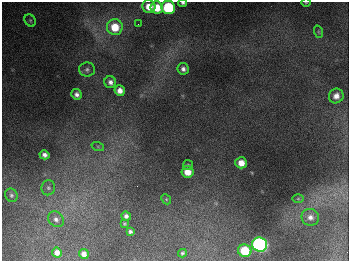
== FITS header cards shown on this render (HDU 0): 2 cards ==
NAXIS1  =                  347
NAXIS2  =                  259

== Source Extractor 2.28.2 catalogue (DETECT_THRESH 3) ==
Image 347 x 259 px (HDU 0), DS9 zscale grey, 1 PNG px = 1 image px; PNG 351 x 263 px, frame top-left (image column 1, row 259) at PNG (2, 2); each listed source drawn as its Kron ellipse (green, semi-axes under 4 px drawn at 4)
Background 677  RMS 50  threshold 150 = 3 sigma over >= 5 px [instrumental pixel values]
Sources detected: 34; all 34 listed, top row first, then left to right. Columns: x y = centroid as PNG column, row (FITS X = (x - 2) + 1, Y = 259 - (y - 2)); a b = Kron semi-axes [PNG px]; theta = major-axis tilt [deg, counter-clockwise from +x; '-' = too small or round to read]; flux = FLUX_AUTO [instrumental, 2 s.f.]
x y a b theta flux
183 3 4 3 - 6.1e+03
306 3 4 3 - 2.8e+03
149 7 7 6 - 4.3e+04
168 7 7 6 - 2.6e+05
157 8 6 6 - 6.5e+04
30 20 6 5 - 5.3e+03
138 24 2 2 - 2.3e+03
115 27 8 8 - 8.1e+04
319 32 6 4 -71 3.9e+03
87 69 8 7 - 9.4e+03
183 69 6 5 - 1.2e+04
110 82 6 6 - 1.3e+04
120 91 5 5 - 2.2e+04
77 94 5 5 - 1.3e+04
336 96 7 7 - 2.2e+04
98 147 6 4 -19 5.8e+03
44 155 5 4 - 1.4e+04
241 163 6 5 - 3.6e+04
188 165 5 5 - 4.8e+03
187 172 6 6 - 4.0e+04
48 188 7 7 - 1.0e+04
11 195 7 6 - 8.0e+03
166 199 5 4 - 4.3e+03
298 199 6 4 0 3.5e+03
126 216 5 4 - 1.2e+04
310 217 9 8 - 1.8e+04
56 219 8 7 - 1.4e+04
124 224 3 3 - 3.8e+03
130 232 4 3 - 7.5e+03
260 245 7 7 - 1.1e+06
245 251 7 6 - 1.2e+05
57 252 5 5 - 1.8e+04
182 253 4 4 - 5.5e+03
84 254 5 5 - 1.8e+04
At the frame edge (FLAGS 8, measured only in part): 3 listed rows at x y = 183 3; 306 3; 168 7